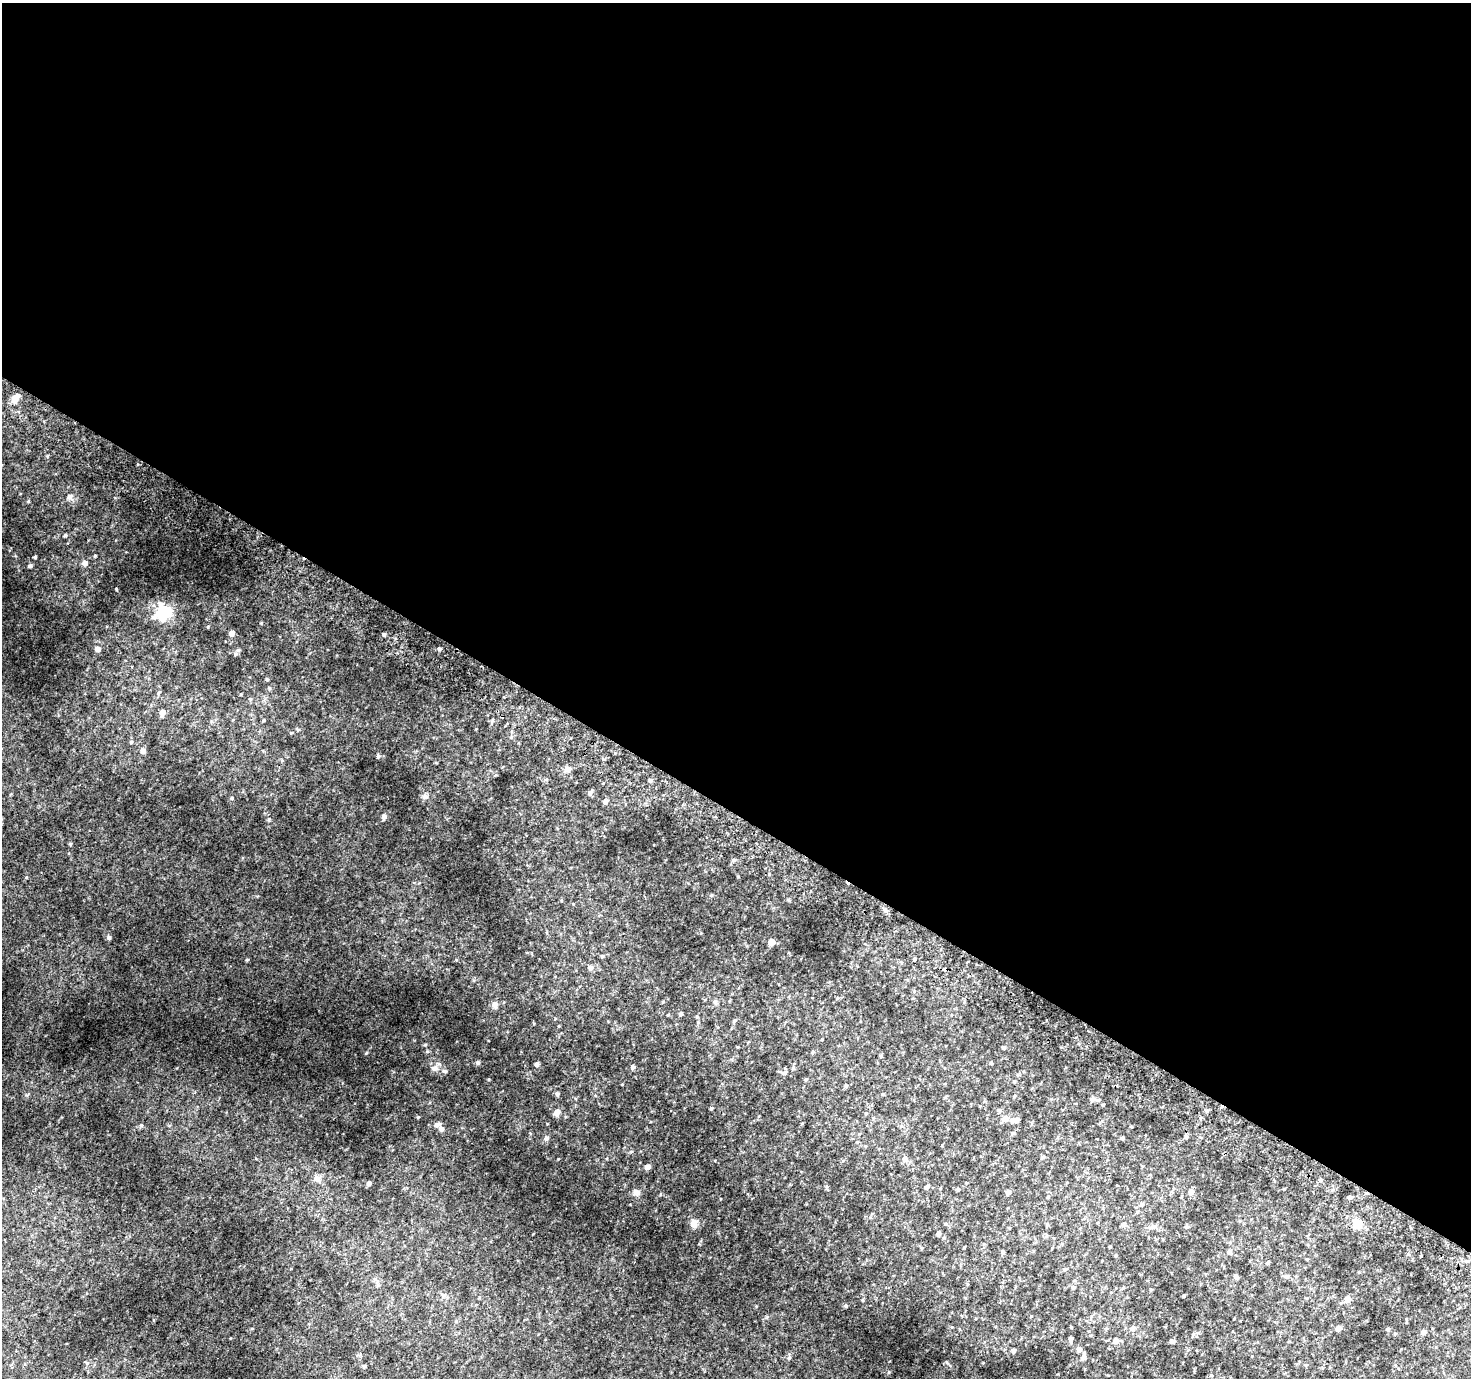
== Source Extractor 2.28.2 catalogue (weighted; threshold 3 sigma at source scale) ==
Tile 3 of 4 x 4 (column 3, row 1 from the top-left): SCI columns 2967-4435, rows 4420-5795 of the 5928 x 6022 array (HDU 1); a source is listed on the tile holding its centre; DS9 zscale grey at full resolution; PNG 1473 x 1380 px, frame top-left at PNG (2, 3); no overlay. Shown black and unused: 59% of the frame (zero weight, under 2 of 3 exposures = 2% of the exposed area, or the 3 px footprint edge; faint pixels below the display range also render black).
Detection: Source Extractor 2.28.2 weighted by HDU 2 'WHT'; one run over the whole footprint, this tile lists its part. Background 0.0434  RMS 0.012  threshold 0.0548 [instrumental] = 3 sigma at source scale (4.5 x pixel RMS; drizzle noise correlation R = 1.50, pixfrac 1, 0.0396/0.0396 arcsec/px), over >= 5 px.
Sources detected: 140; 1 cosmic-ray / hot-pixel residue — not listed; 1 inside a brighter listed object's ellipse — not listed separately; the other 138 listed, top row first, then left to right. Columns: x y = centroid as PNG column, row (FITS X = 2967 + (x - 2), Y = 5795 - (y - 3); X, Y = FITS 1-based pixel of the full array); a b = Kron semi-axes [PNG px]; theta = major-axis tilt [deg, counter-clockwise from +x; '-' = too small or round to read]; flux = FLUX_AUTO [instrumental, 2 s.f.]
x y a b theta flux
15 398 10 6 53 15
69 497 8 7 - 4.5
28 501 5 4 - 1.2
65 535 4 4 - 1.7
95 556 4 3 - 1.4
35 557 3 3 - 1.7
85 563 6 5 - 5.9
30 566 5 4 - 2.3
116 589 3 2 - 1.2
163 612 21 19 30 43
232 633 5 4 - 6.6
384 634 4 4 - 2.1
97 649 5 5 - 7.4
439 649 5 4 - 2.1
238 650 6 5 - 2.4
267 679 4 4 - 1.4
269 688 5 5 - 1.5
158 693 6 4 71 1.7
250 699 5 4 - 1.7
162 713 6 5 - 6.9
264 720 4 3 - 1.2
492 721 9 4 72 2.2
298 729 5 4 - 1.6
291 733 4 4 - 1.2
131 742 5 5 - 1.4
143 751 6 5 - 5.3
378 756 5 4 - 2.6
567 769 8 7 - 4.6
546 779 6 4 1 1.4
650 780 4 4 - 2.3
590 792 7 5 43 3
425 796 9 6 20 4.1
232 798 5 4 - 1.4
605 802 5 4 - 3.7
384 816 6 5 - 4.1
269 819 5 4 - 1.6
70 844 4 4 - 1.5
734 860 5 5 - 1.8
26 877 3 3 - 0.85
711 895 4 4 - 1.4
788 900 4 4 - 1.4
885 910 6 5 - 2.4
109 937 5 4 - 2.6
772 942 5 4 - 10
602 956 4 4 - 1.6
914 959 4 3 - 1.7
247 960 4 4 - 1.3
590 968 6 6 - 4.2
715 1001 7 5 -76 2.7
494 1004 6 6 - 8
681 1014 4 4 - 2.5
734 1021 6 4 71 1.6
559 1026 4 3 - 0.94
425 1044 6 4 2 1.3
1003 1047 5 4 - 1.9
812 1052 5 4 - 1.4
366 1053 5 3 - 1.1
881 1056 5 4 - 1.3
478 1062 4 4 - 2.7
991 1063 4 3 - 1.3
537 1064 5 4 - 2.8
633 1067 5 5 - 3.1
434 1068 11 8 1 6.4
793 1068 6 5 - 1.8
445 1071 6 5 - 2
784 1073 9 6 -3 4.4
806 1079 5 4 - 1.7
846 1086 5 4 - 1.7
557 1094 5 4 - 3
1014 1096 5 3 - 1.3
945 1097 5 4 - 1.4
1092 1099 7 6 - 4.3
1103 1105 4 3 - 1.3
999 1110 6 5 - 2.4
1207 1110 5 3 - 1.8
557 1112 5 5 - 10
866 1113 4 4 - 1.2
418 1117 4 3 - 1
1005 1118 6 5 - 8.9
1012 1120 7 6 - 5.7
802 1123 4 3 - 0.94
141 1125 5 5 - 1.7
437 1125 7 6 - 4.6
441 1129 6 6 - 4.2
1013 1133 5 5 - 1.8
1186 1136 5 5 - 2.4
546 1138 6 5 - 3.8
1122 1138 4 4 - 2
857 1142 4 3 - 0.96
1043 1157 5 5 - 2.2
905 1159 7 7 - 4.8
647 1167 5 4 - 6.4
317 1179 10 9 - 5.9
1320 1180 5 5 - 2.5
369 1183 4 4 - 3.7
1117 1185 3 2 - 0.79
927 1187 5 4 - 2.9
958 1189 5 4 - 1.4
636 1192 9 7 -40 5.4
1008 1192 5 4 - 5
1191 1192 6 5 - 7.3
1048 1197 3 3 - 1.5
1181 1197 4 3 - 0.97
1350 1197 5 4 - 2.9
1142 1204 6 5 - 2.6
694 1223 10 8 83 8.2
1357 1224 13 11 -56 16
1124 1225 6 6 - 3
1153 1227 9 6 25 4.3
1186 1227 5 5 - 1.8
938 1234 5 4 - 3.7
922 1248 5 3 - 1
1229 1252 6 5 - 3.1
1307 1259 4 3 - 1.1
1267 1263 5 4 - 1.7
1065 1269 5 4 - 1.7
1236 1277 6 4 -48 2.6
1073 1288 5 5 - 1.8
1184 1296 3 3 - 1.5
1348 1299 9 8 - 5
863 1300 5 3 - 1.3
846 1306 5 4 - 1.8
1071 1327 4 3 - 0.91
1338 1328 5 5 - 5.3
1133 1329 7 6 - 3.9
1388 1329 5 4 - 1.5
1424 1332 5 5 - 4.1
1091 1335 5 3 - 1
1071 1339 8 4 85 3.4
1116 1341 6 5 - 7.7
1172 1341 5 4 - 3.8
1079 1349 6 5 - 5.1
1014 1351 5 4 - 3.1
1084 1357 10 5 82 4.9
789 1358 5 4 - 1.9
87 1363 6 5 - 2
364 1366 5 4 - 1.8
1211 1375 5 3 - 1.2
Unlisted compact peaks at least as high as the median listed source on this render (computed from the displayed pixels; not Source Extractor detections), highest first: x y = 558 1159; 47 456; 27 1095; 261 623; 756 1306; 427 1052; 711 1108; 496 775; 947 1362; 419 883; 767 1317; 474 980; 645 803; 534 1024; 701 933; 533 1234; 257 896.